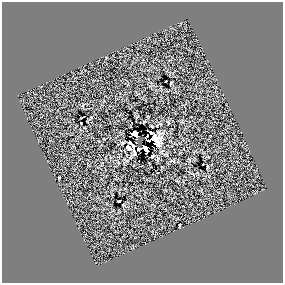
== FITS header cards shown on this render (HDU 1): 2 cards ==
NAXIS1  =                  281 /
NAXIS2  =                  281 /

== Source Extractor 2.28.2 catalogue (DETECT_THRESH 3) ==
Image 281 x 281 px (HDU 1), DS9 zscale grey, 1 PNG px = 1 image px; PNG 285 x 285 px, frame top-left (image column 1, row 281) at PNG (2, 2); no overlay
Background 0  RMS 21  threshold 64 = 3 sigma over >= 5 px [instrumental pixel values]
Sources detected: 15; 1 with non-positive FLUX_AUTO (blend fragments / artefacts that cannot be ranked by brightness) is not listed; the other 14 listed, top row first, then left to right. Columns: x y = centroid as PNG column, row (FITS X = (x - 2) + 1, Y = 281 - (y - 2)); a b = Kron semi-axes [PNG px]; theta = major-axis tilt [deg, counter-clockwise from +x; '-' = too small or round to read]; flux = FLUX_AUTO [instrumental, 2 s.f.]
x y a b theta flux
171 83 4 2 - 1200
135 135 7 5 -50 6300
149 140 3 2 - 1900
136 143 2 2 - 1100
132 145 7 3 -48 3600
128 147 7 4 -36 4100
144 147 4 3 - 2000
139 149 7 3 37 1800
146 150 4 3 - 6400
134 152 6 2 -79 1600
152 156 3 2 - 1300
207 166 3 2 - 800
119 201 3 2 - 1000
179 225 4 2 - 1100
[1 non-positive-flux detection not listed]